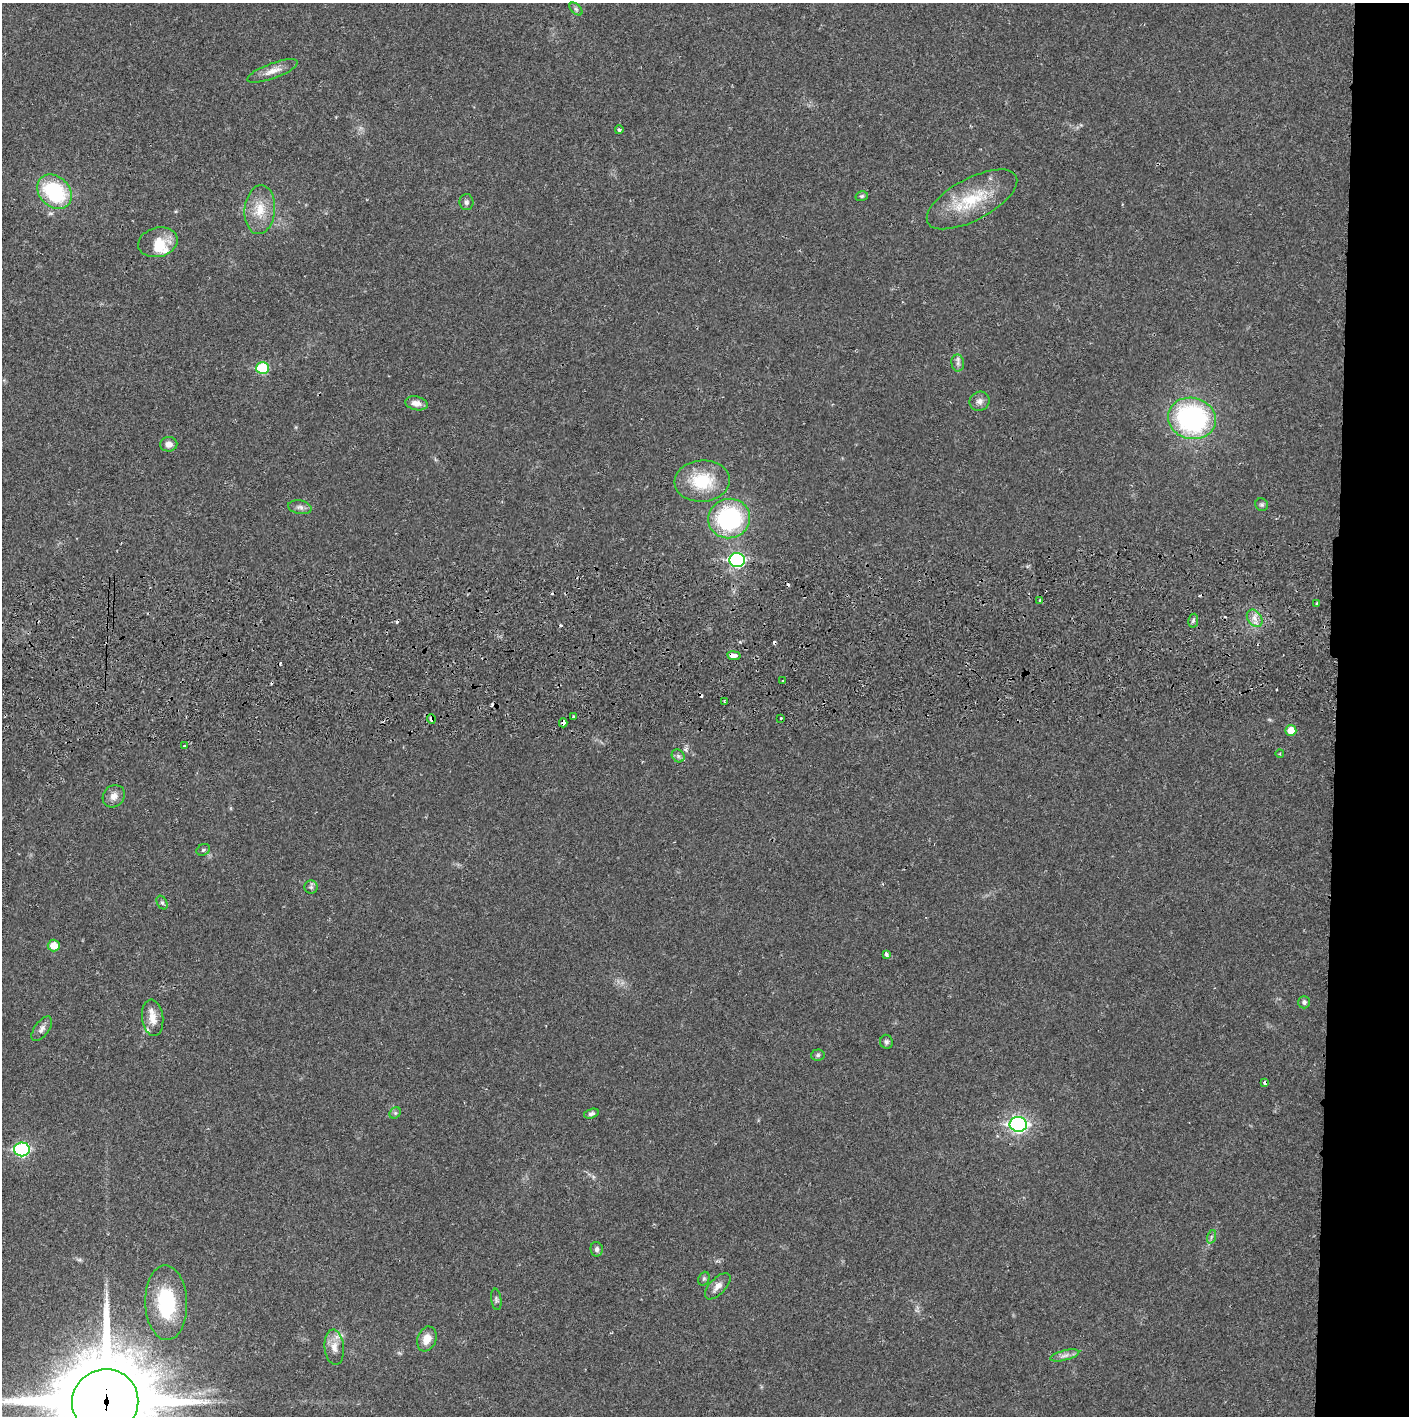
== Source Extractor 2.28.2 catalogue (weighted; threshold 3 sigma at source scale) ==
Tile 6 of 3 x 3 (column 3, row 2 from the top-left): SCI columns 2819-4225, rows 1471-2884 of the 4232 x 4358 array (HDU 1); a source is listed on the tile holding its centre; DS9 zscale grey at full resolution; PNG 1411 x 1418 px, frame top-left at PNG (2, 3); each listed source drawn as its Kron ellipse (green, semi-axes under 4 px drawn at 4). Shown black and unused: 5% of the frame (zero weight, under 2 of 3 exposures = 3% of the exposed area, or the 3 px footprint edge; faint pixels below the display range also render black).
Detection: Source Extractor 2.28.2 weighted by HDU 2 'WHT'; one run over the whole footprint, this tile lists its part. Background 0.0215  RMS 0.0035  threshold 0.0156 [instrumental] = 3 sigma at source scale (4.5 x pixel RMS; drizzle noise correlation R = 1.50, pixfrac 1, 0.05/0.05 arcsec/px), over >= 5 px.
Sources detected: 76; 11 cosmic-ray / hot-pixel residue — neither listed nor drawn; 4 inside a brighter listed object's ellipse — not listed separately; the other 61 listed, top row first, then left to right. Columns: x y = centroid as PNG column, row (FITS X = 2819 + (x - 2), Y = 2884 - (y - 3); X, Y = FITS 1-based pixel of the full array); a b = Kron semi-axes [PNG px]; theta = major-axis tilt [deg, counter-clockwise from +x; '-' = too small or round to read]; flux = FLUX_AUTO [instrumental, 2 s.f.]
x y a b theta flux
576 9 8 4 -45 0.79
273 71 27 7 20 3.5
619 130 4 4 - 0.65
54 192 19 15 -43 29
862 196 6 5 - 0.62
972 199 50 21 28 17
466 202 8 7 - 0.97
260 210 24 15 84 7.3
158 242 20 14 13 5.4
958 363 8 6 -83 1.2
263 368 6 6 - 17
980 401 10 9 - 1.7
416 403 11 7 -11 2.3
1192 418 24 20 -13 60
169 444 8 7 - 1.7
702 481 28 20 4 15
1262 505 7 6 - 0.67
300 507 12 7 -11 1.5
729 519 21 19 16 40
737 560 8 7 - 49
1040 600 3 3 - 1.2
1317 603 3 3 - 0.64
1255 618 9 7 -55 2
1193 621 7 5 79 0.73
734 656 7 3 -9 11
782 681 3 2 - 0.28
724 701 3 2 - 0.35
574 717 3 3 - 0.47
781 718 3 3 - 1.7
431 719 5 4 - 1.6
563 723 4 3 - 1.4
1291 730 5 5 - 5.1
185 746 3 3 - 2.4
1280 754 4 3 - 0.32
678 756 7 5 -46 0.85
114 796 12 10 46 2.6
203 850 7 5 28 0.61
311 887 6 6 - 0.86
162 903 7 5 -62 0.63
54 945 6 6 - 4.3
886 954 4 3 - 1.7
1304 1002 6 6 - 1.1
153 1018 18 10 -83 4.3
42 1029 14 7 54 1.6
886 1042 7 6 - 0.91
818 1055 6 5 - 0.69
1265 1083 4 3 - 3.1
395 1113 6 5 - 0.65
591 1114 8 4 16 0.86
1018 1124 8 7 - 94
22 1149 8 7 - 43
1211 1237 7 4 71 0.69
597 1249 7 6 - 1
704 1279 7 5 68 0.61
718 1286 16 8 46 2.4
496 1299 11 5 -83 0.9
166 1303 37 21 -88 24
427 1339 13 9 69 4
334 1347 17 9 -85 3.6
1065 1355 15 5 13 1.7
105 1402 33 32 - 5800
Overlapping masked pixels (flux is a lower limit): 5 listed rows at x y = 734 656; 431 719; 563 723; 1265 1083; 105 1402
Isophote crosses this tile's border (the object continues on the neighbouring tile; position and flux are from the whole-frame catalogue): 1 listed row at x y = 105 1402